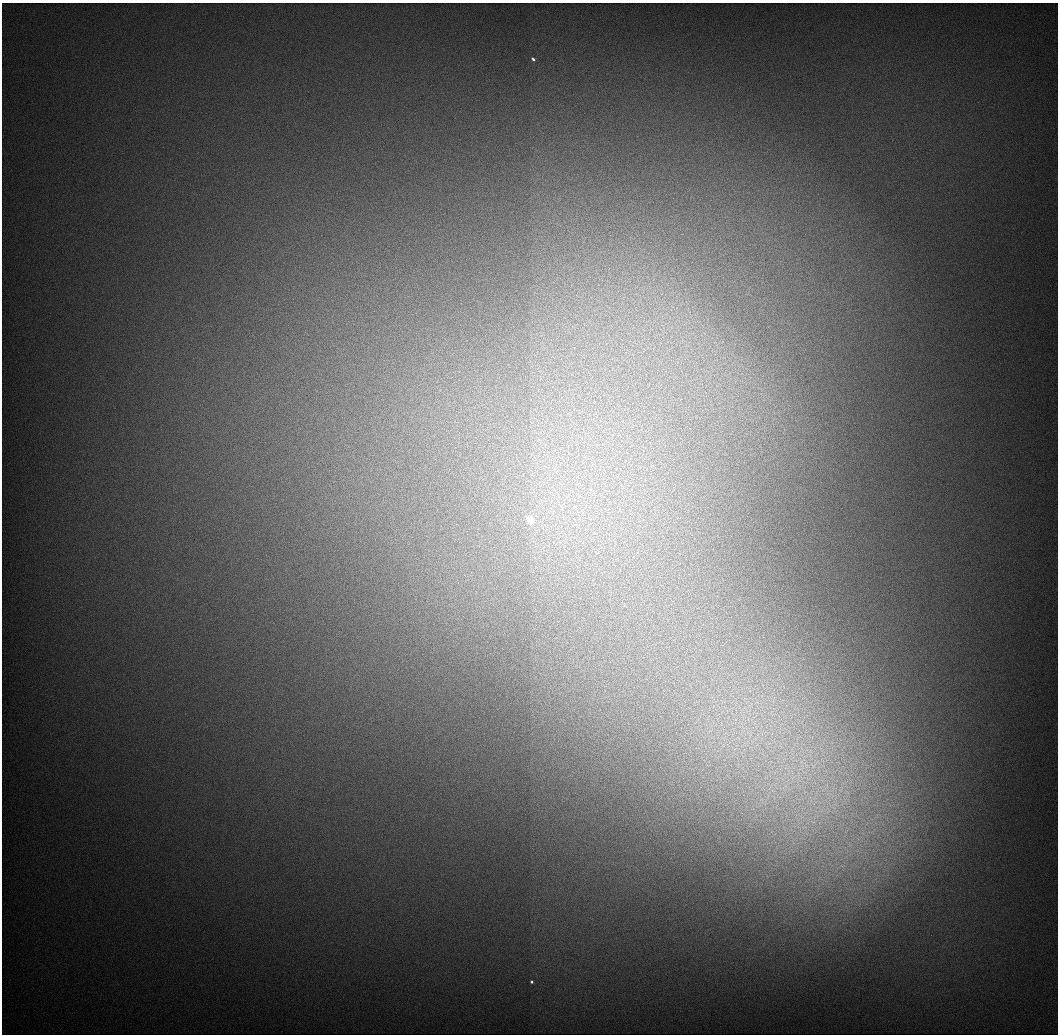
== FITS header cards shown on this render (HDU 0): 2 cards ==
NAXIS1  =                 1056 / Length of Axis 1 (Serial)
NAXIS2  =                 1032 / Length of Axis 2 (Parallel)

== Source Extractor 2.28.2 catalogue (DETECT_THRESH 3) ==
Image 1056 x 1032 px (HDU 0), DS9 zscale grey, 1 PNG px = 1 image px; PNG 1060 x 1036 px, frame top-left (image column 1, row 1032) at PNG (2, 3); no overlay
Background 548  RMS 5.8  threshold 17.5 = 3 sigma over >= 5 px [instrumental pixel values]
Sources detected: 7; all 7 listed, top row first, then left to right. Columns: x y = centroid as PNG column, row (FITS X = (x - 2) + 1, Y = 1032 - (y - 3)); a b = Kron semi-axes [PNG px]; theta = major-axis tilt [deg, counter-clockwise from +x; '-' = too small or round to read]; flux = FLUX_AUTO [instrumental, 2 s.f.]
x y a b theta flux
533 59 4 3 - 970
530 520 4 3 - 25000
806 765 15 6 -53 3600
832 795 13 3 -41 1900
821 811 11 4 13 1900
813 822 7 6 - 1700
532 982 3 3 - 1200